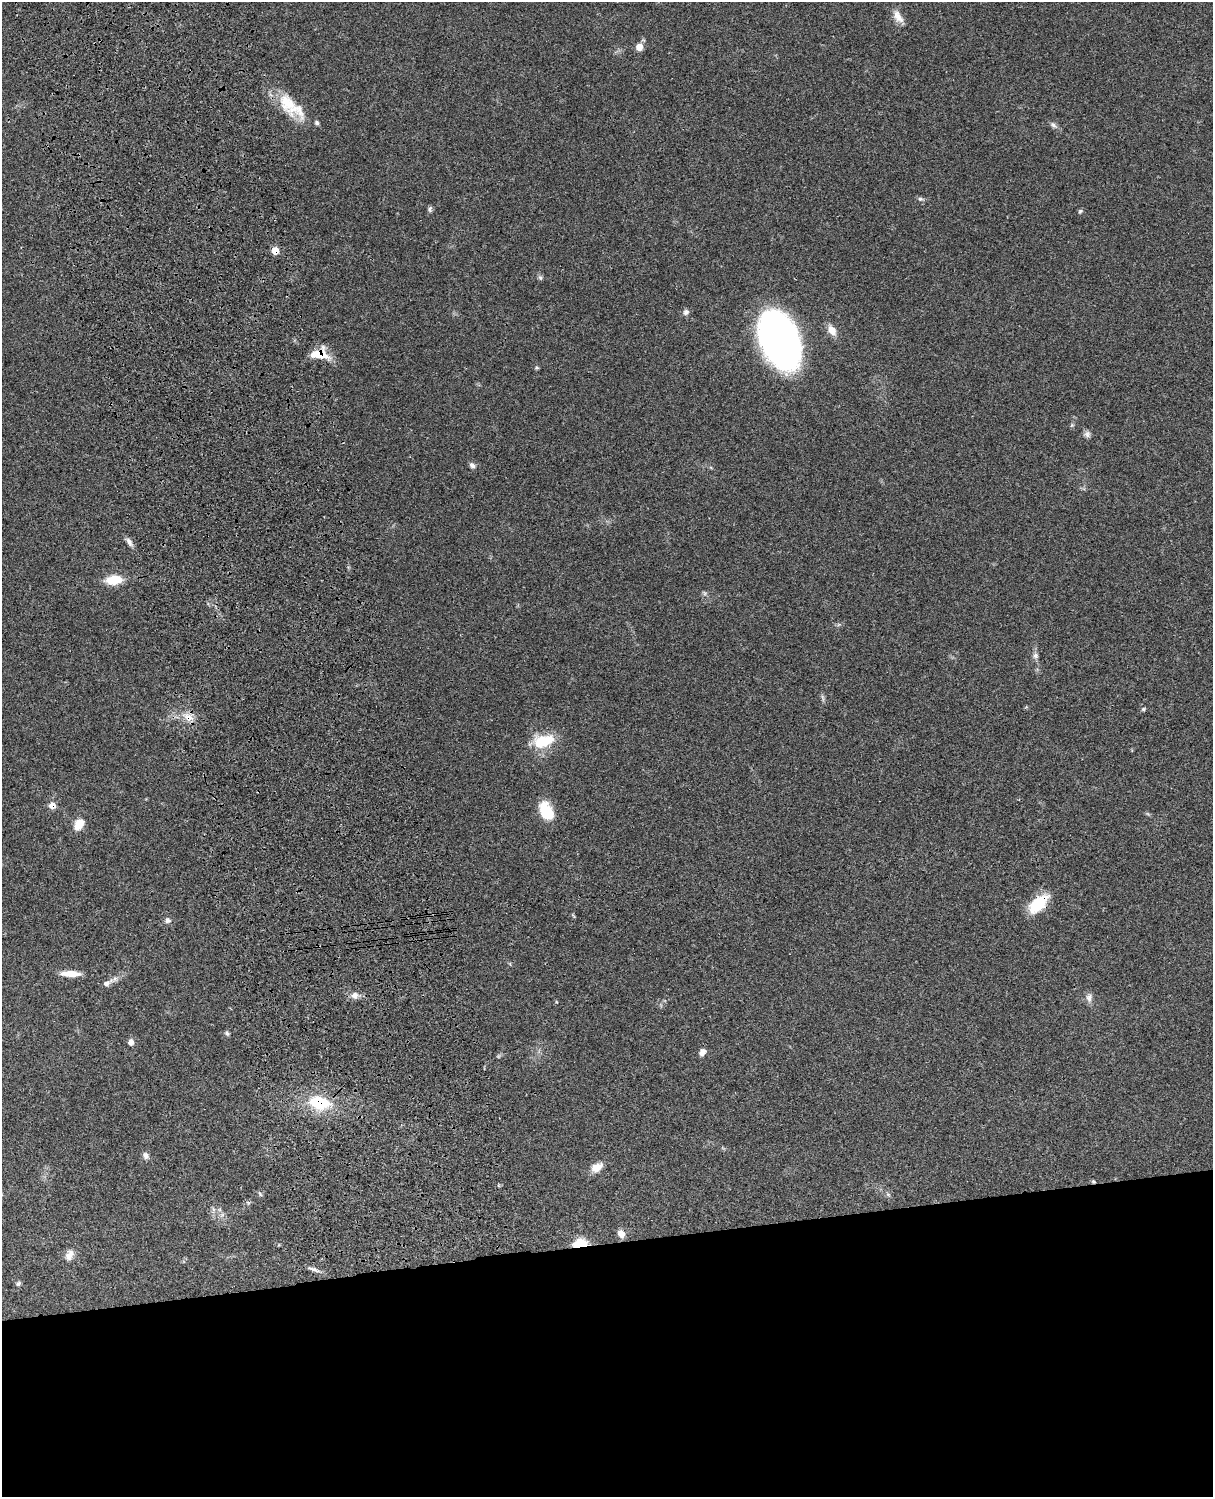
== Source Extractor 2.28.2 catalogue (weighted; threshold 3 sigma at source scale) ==
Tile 11 of 4 x 3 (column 3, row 3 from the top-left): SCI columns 2546-3756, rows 276-1770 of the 5086 x 4925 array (HDU 1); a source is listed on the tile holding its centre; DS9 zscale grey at full resolution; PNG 1215 x 1499 px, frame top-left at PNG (2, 2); no overlay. Shown black and unused: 17% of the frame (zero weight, under 3 of 4 exposures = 6% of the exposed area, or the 3 px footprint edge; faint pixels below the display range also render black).
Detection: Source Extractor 2.28.2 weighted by HDU 2 'WHT'; one run over the whole footprint, this tile lists its part. Background 0.0982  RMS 0.0063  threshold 0.0284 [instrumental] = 3 sigma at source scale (4.5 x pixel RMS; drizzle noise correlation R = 1.50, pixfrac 1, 0.05/0.05 arcsec/px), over >= 5 px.
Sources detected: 50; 1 cosmic-ray / hot-pixel residue — not listed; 2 inside a brighter listed object's ellipse — not listed separately; the other 47 listed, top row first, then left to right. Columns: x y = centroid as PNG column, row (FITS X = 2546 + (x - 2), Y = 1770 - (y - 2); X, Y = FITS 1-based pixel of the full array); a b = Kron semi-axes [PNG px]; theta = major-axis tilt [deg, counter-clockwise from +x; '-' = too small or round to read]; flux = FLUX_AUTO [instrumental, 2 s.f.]
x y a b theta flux
898 17 19 9 -57 5.4
639 47 8 8 - 4.4
287 103 28 21 -60 18
317 123 6 5 - 1.2
1053 125 10 6 -46 2.1
920 199 7 5 -7 1.3
430 209 9 5 75 1.3
1080 211 6 5 - 0.95
275 251 6 6 - 8.7
540 278 7 5 -45 1.2
686 312 9 7 47 1.9
832 330 12 8 -56 6.3
779 340 46 27 -67 380
321 355 17 15 61 12
537 368 6 3 -19 0.74
1072 425 7 4 71 0.88
1087 434 10 7 84 2.1
472 465 9 6 -47 1.8
129 542 12 6 -58 2.8
113 580 17 9 7 15
704 593 6 4 -71 1
1035 655 7 7 - 1.9
1143 709 5 4 - 0.84
189 717 13 10 -35 6.1
543 741 26 15 15 20
52 805 7 7 - 5.1
546 811 19 12 -61 19
78 824 14 9 59 8.3
1038 904 25 13 41 19
168 920 8 7 - 2
70 974 22 7 -1 8.1
107 983 17 7 30 3.8
355 995 9 9 - 3.5
1089 998 12 8 85 3
227 1033 6 5 - 1.2
131 1042 7 6 - 3.1
702 1052 8 7 - 3.6
319 1102 23 14 -10 29
146 1156 9 7 -54 2.4
596 1168 15 10 30 6.4
260 1194 7 4 -47 0.93
213 1209 7 4 -71 1.2
621 1234 10 8 -67 4.4
580 1243 15 8 7 15
69 1255 15 10 63 4.7
314 1269 18 4 -21 2.6
18 1284 7 5 62 1.3
Overlapping masked pixels (flux is a lower limit): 7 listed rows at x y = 275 251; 321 355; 189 717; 52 805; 1038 904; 319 1102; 580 1243